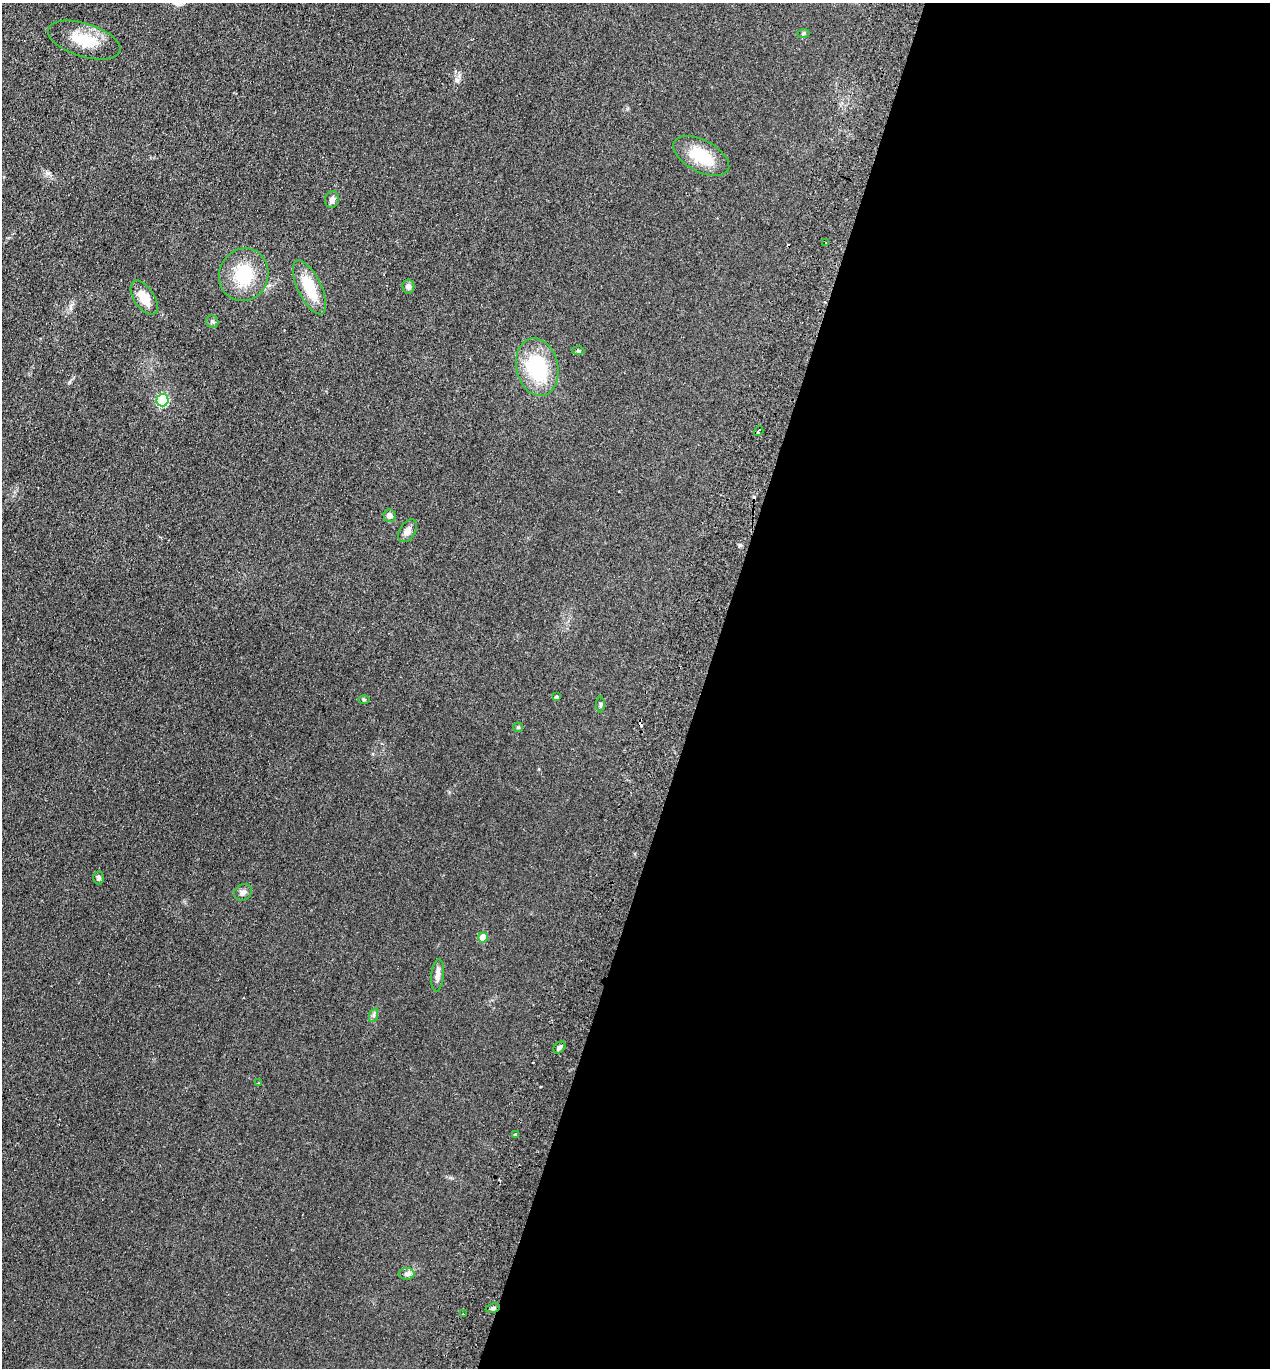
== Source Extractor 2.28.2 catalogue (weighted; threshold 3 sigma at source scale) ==
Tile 12 of 4 x 4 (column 4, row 3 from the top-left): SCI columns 3997-5264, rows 1391-2756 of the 5585 x 5513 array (HDU 1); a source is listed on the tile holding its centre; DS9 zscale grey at full resolution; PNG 1272 x 1370 px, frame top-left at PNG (2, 3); each listed source drawn as its Kron ellipse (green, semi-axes under 4 px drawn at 4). Shown black and unused: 45% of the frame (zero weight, under 2 of 3 exposures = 3% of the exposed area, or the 3 px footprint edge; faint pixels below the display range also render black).
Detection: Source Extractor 2.28.2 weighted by HDU 2 'WHT'; one run over the whole footprint, this tile lists its part. Background 0.0489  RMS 0.0093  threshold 0.0417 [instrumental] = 3 sigma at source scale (4.5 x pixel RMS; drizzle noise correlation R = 1.50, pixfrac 1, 0.05/0.05 arcsec/px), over >= 5 px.
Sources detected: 35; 4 cosmic-ray / hot-pixel residue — neither listed nor drawn; the other 31 listed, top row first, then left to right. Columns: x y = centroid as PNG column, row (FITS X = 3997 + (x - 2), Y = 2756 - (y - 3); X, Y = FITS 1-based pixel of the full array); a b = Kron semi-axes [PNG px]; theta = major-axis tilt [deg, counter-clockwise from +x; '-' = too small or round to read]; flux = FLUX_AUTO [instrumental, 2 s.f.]
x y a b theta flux
803 34 6 4 20 1.1
84 40 37 16 -17 27
701 156 30 15 -28 33
332 199 8 7 - 3.9
826 243 4 3 - 1.1
244 275 26 24 71 40
309 287 29 11 -64 31
408 287 7 6 - 3.3
144 298 19 10 -57 15
212 322 6 6 - 1.7
578 351 6 4 -3 1.1
537 367 29 21 -77 64
162 400 6 6 - 97
759 431 5 3 - 2.6
389 515 6 6 - 4.6
408 531 13 8 57 5.1
556 697 4 3 - 7.1
364 699 5 3 - 0.98
601 704 8 4 -90 1.3
518 727 5 5 - 1.1
99 878 6 5 - 2
243 892 9 8 - 3.5
483 937 5 5 - 20
438 975 16 6 85 5.2
374 1015 7 4 72 1.8
559 1048 7 5 45 2.4
258 1083 3 2 - 0.66
515 1135 4 3 - 4
407 1274 8 6 1 2.7
493 1308 7 4 8 1.8
463 1314 3 3 - 1.7
Overlapping masked pixels (flux is a lower limit): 1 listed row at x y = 493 1308